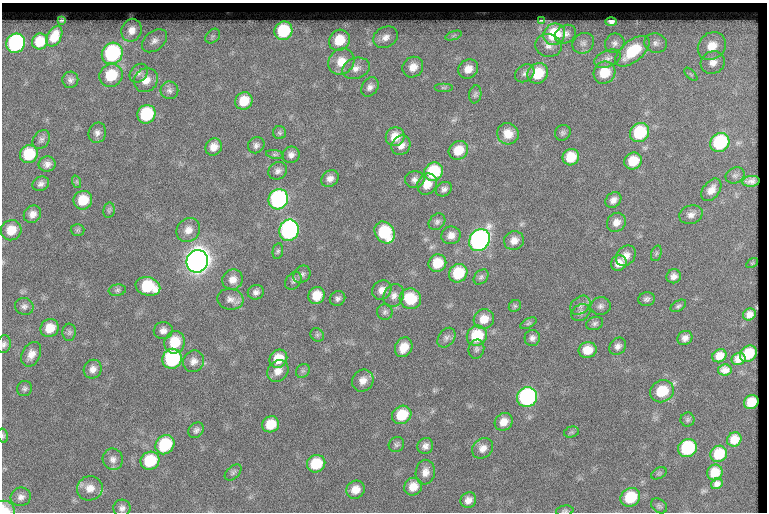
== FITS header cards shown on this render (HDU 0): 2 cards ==
NAXIS1  =                  765
NAXIS2  =                  510

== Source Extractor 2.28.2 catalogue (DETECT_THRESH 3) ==
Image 765 x 510 px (HDU 0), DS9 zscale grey, 1 PNG px = 1 image px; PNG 769 x 514 px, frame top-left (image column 1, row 510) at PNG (2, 3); each listed source drawn as its Kron ellipse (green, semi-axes under 4 px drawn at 4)
Background 58.1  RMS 6.6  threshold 19.7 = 3 sigma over >= 5 px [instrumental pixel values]
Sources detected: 183; all 183 listed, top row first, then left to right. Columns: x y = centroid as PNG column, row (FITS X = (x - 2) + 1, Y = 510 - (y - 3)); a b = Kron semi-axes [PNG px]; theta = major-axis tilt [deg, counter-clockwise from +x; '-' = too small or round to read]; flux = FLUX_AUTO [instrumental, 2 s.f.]
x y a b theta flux
62 20 4 2 - 420
541 21 4 2 - 480
611 22 5 4 - 1100
132 30 11 10 - 4300
283 31 9 9 - 22000
554 34 11 10 - 21000
565 34 11 8 30 2400
54 36 11 7 62 5600
213 36 8 6 47 1200
453 36 8 3 19 830
385 37 13 10 28 3600
339 40 11 10 - 12000
154 41 14 9 39 2900
40 42 8 7 - 8000
16 43 10 9 - 55000
583 43 11 10 - 2500
615 43 10 9 - 2200
656 43 11 9 -13 2600
549 45 13 11 -14 3200
712 46 15 13 43 8900
632 51 20 10 39 20000
112 53 11 10 - 57000
608 59 14 8 22 2700
341 62 14 12 47 8000
713 63 12 11 - 4000
413 67 11 10 - 4500
356 68 14 10 19 3700
468 69 10 9 - 4700
139 73 10 8 46 2000
525 73 10 8 38 1800
538 73 11 9 47 14000
604 73 11 10 - 12000
691 74 8 3 -45 570
111 75 12 11 - 16000
70 80 8 8 - 1700
146 80 12 11 - 5100
370 87 10 8 56 2100
443 88 9 4 0 940
169 90 9 8 - 1800
475 94 9 6 80 1100
244 101 9 8 - 9100
146 114 9 9 - 26000
97 133 10 8 75 2100
279 133 6 6 - 900
563 133 8 7 - 1200
640 133 10 9 - 25000
508 134 11 10 - 5600
395 137 9 9 - 6200
41 140 10 7 54 1700
720 142 10 9 - 32000
256 145 8 7 - 1600
401 145 10 9 - 3200
214 147 9 8 - 3900
458 150 10 9 - 8200
29 154 9 8 - 16000
275 154 9 4 -8 930
291 155 9 8 - 2300
571 157 8 8 - 10000
633 161 9 8 - 9500
47 164 8 7 - 2400
278 171 10 8 37 1900
434 172 10 9 - 23000
735 175 10 7 23 1600
330 178 9 7 39 2600
415 180 10 8 3 2100
751 181 9 5 7 1800
77 182 6 4 -71 700
41 184 8 7 - 1900
427 184 11 9 60 5100
444 189 8 7 - 1600
711 190 12 8 53 3700
278 199 10 9 - 79000
83 200 9 9 - 10000
613 200 9 7 40 2400
109 210 7 5 78 800
32 214 9 8 - 2900
691 215 12 9 16 2700
437 222 9 7 45 1500
616 222 10 9 - 3500
11 230 10 10 - 7600
77 230 7 6 - 760
188 230 12 11 - 4200
289 230 11 9 69 92000
385 233 11 9 -55 26000
451 235 10 9 - 3100
479 240 11 10 - 160000
514 241 10 9 - 3700
278 251 8 5 79 930
656 253 8 5 71 850
626 256 11 9 48 3400
197 261 11 10 - 550000
437 263 9 8 - 10000
619 263 8 7 - 3600
752 263 6 4 33 510
458 273 10 8 46 17000
302 274 9 7 48 1500
674 276 7 6 - 2300
481 277 8 6 45 1200
233 280 10 10 - 3700
293 281 10 7 50 1400
148 286 12 9 -15 20000
117 290 9 5 8 1100
382 290 10 9 - 3300
256 292 8 7 - 1800
317 295 9 8 - 8100
394 296 12 9 58 3000
337 298 8 7 - 1500
230 299 13 10 -7 3100
410 299 11 10 - 16000
647 299 8 6 10 1300
580 305 11 8 39 2100
24 306 9 8 - 1700
515 306 6 5 - 840
601 306 10 9 - 1900
678 306 8 5 31 970
385 312 8 8 - 1300
581 313 10 7 30 1600
749 314 6 6 - 2500
484 319 10 9 - 5900
529 323 9 4 27 830
595 323 8 6 21 1200
50 328 9 8 - 7000
163 330 9 8 - 2500
69 332 9 6 85 1200
317 335 7 6 - 860
477 336 10 9 - 19000
446 338 11 7 53 1900
532 338 8 7 - 1800
685 338 8 6 38 2300
175 342 11 10 - 12000
4 344 9 7 75 1400
618 346 9 7 49 2000
404 347 10 8 61 6700
476 349 10 7 77 1600
588 350 9 8 - 6600
31 354 13 9 63 4000
748 354 9 7 40 8900
719 356 7 6 - 4000
172 359 10 9 - 46000
278 359 9 8 - 8600
738 359 7 6 - 2400
193 361 11 10 - 2900
93 369 9 9 - 2800
725 370 7 5 8 2000
278 371 12 9 49 4000
303 371 7 6 - 1000
363 381 11 10 - 3800
24 389 8 7 - 1200
662 391 12 10 32 14000
527 397 10 9 - 77000
751 402 7 6 - 6800
402 415 10 8 35 12000
688 420 7 7 - 960
504 422 9 8 - 4600
271 424 8 8 - 8900
196 430 8 6 44 1500
571 432 8 5 14 860
3 436 7 5 -78 790
734 439 7 7 - 4600
396 444 8 7 - 1100
165 445 10 9 - 24000
425 446 8 7 - 2200
483 448 11 9 38 3300
687 448 10 8 37 33000
719 454 8 8 - 11000
113 459 11 10 - 2500
150 461 9 9 - 18000
316 464 9 8 - 14000
233 472 10 6 43 1100
425 472 12 9 82 3600
715 472 8 7 - 7300
659 473 8 5 30 880
717 484 6 5 - 1800
413 487 9 8 - 5400
90 488 13 12 - 5100
355 490 9 8 - 5100
21 497 10 9 - 2400
630 497 10 9 - 18000
468 500 8 7 - 2900
659 506 9 6 -38 1100
122 508 8 8 - 1800
4 510 10 9 - 5900
565 511 9 5 7 880
At the frame edge (FLAGS 8, measured only in part): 4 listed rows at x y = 4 344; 3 436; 4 510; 565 511